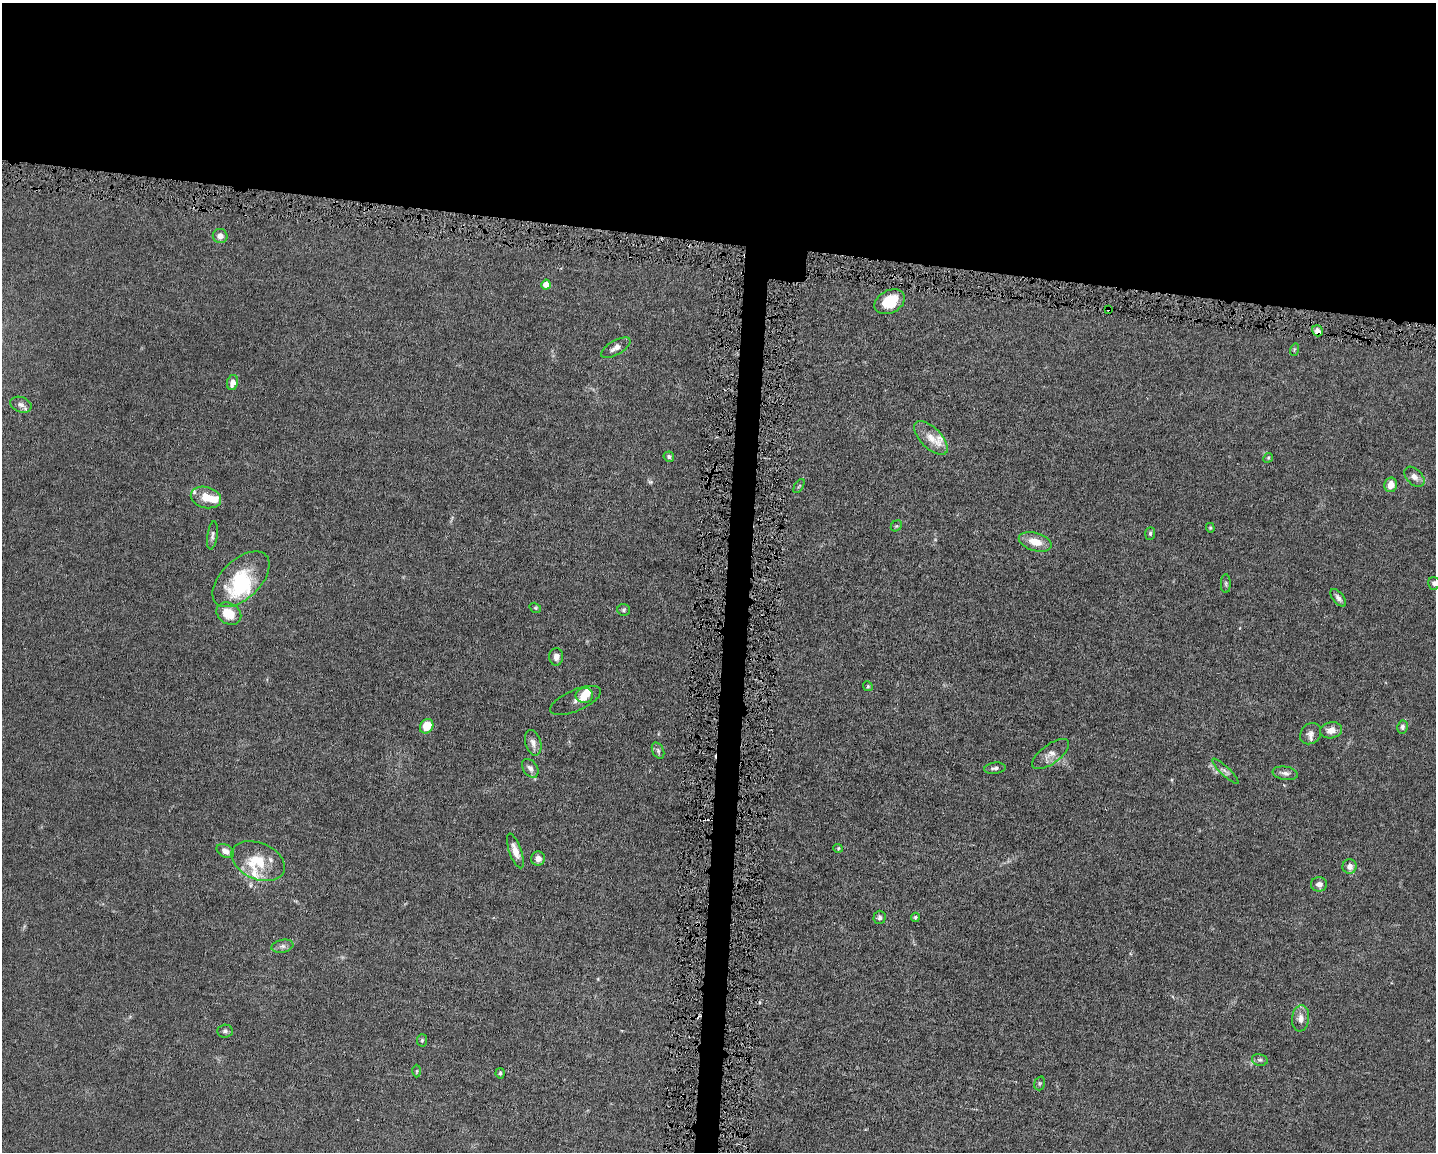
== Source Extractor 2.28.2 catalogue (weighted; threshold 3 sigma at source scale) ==
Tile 2 of 3 x 4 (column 2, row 1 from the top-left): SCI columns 1653-3086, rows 3450-4599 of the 4629 x 4599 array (HDU 1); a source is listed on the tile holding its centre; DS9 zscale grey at full resolution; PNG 1438 x 1154 px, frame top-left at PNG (2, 3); each listed source drawn as its Kron ellipse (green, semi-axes under 4 px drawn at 4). Shown black and unused: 23% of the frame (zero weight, under 4 of 8 exposures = <1% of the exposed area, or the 3 px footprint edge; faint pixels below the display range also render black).
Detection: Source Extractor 2.28.2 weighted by HDU 2 'WHT'; one run over the whole footprint, this tile lists its part. Background 0.0149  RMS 0.0024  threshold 0.00965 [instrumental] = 3 sigma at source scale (4.09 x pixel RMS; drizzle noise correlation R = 1.36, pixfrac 0.8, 0.05/0.05 arcsec/px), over >= 5 px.
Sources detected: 69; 2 inside a brighter object's white glare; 1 cosmic-ray / hot-pixel residue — neither listed nor drawn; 6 inside a brighter listed object's ellipse — not listed separately; the other 60 listed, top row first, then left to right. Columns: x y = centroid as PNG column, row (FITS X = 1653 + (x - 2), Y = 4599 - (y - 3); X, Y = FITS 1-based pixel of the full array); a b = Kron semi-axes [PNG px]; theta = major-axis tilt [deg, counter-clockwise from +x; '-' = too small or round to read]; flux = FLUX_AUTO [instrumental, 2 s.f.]
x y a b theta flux
220 236 7 7 - 1.2
546 285 5 4 - 2.7
890 302 16 11 29 6.1
1108 309 4 3 - 0.47
1318 331 6 5 - 1
616 348 16 7 30 1.3
1294 350 6 4 72 0.28
232 383 8 5 79 1.3
21 405 11 7 -21 1
931 438 21 10 -45 3
669 457 5 5 - 0.52
1268 458 5 4 - 0.26
1414 477 12 7 -46 1.2
1391 485 7 6 - 2.6
799 486 8 3 57 0.27
206 497 15 10 -15 3.8
896 526 6 5 - 0.32
1210 528 5 4 - 0.24
1150 533 6 5 - 0.44
212 535 14 5 82 0.72
1035 542 17 9 -17 3.2
241 579 35 19 44 14
1434 583 6 6 - 0.52
1226 584 9 5 -89 0.44
1338 598 10 5 -51 0.76
535 608 6 4 -32 0.32
624 610 6 6 - 0.4
229 614 13 10 -33 4
556 657 8 7 - 1.2
868 686 5 4 - 0.3
584 695 9 7 1 2.3
575 700 27 10 24 1.4
427 726 8 6 56 4.6
1402 727 6 5 - 0.57
1331 730 11 8 11 2
1311 734 11 9 45 1.2
533 743 13 8 -74 1.2
658 751 8 5 -64 0.53
1051 754 22 9 36 1.8
530 768 10 7 -55 1
995 768 11 5 7 0.63
1225 771 17 4 -43 0.81
1285 773 13 6 -9 0.92
838 848 5 4 - 0.25
225 851 9 6 -29 1.2
515 851 18 6 -70 1.9
538 859 7 7 - 1.4
258 861 28 18 -23 6.2
1350 866 7 7 - 1.5
1319 884 8 7 - 1.1
880 917 6 6 - 0.59
915 917 5 3 - 0.3
282 946 11 6 11 0.86
1301 1018 13 8 83 1.4
225 1031 7 6 - 0.57
422 1040 6 5 - 0.36
1260 1060 8 6 -13 0.52
417 1071 6 4 89 0.31
500 1073 5 4 - 0.41
1040 1083 7 5 73 0.32
Overlapping masked pixels (flux is a lower limit): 2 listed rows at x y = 1108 309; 1318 331
Isophote crosses this tile's border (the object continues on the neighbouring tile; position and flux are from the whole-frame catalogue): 1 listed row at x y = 1434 583